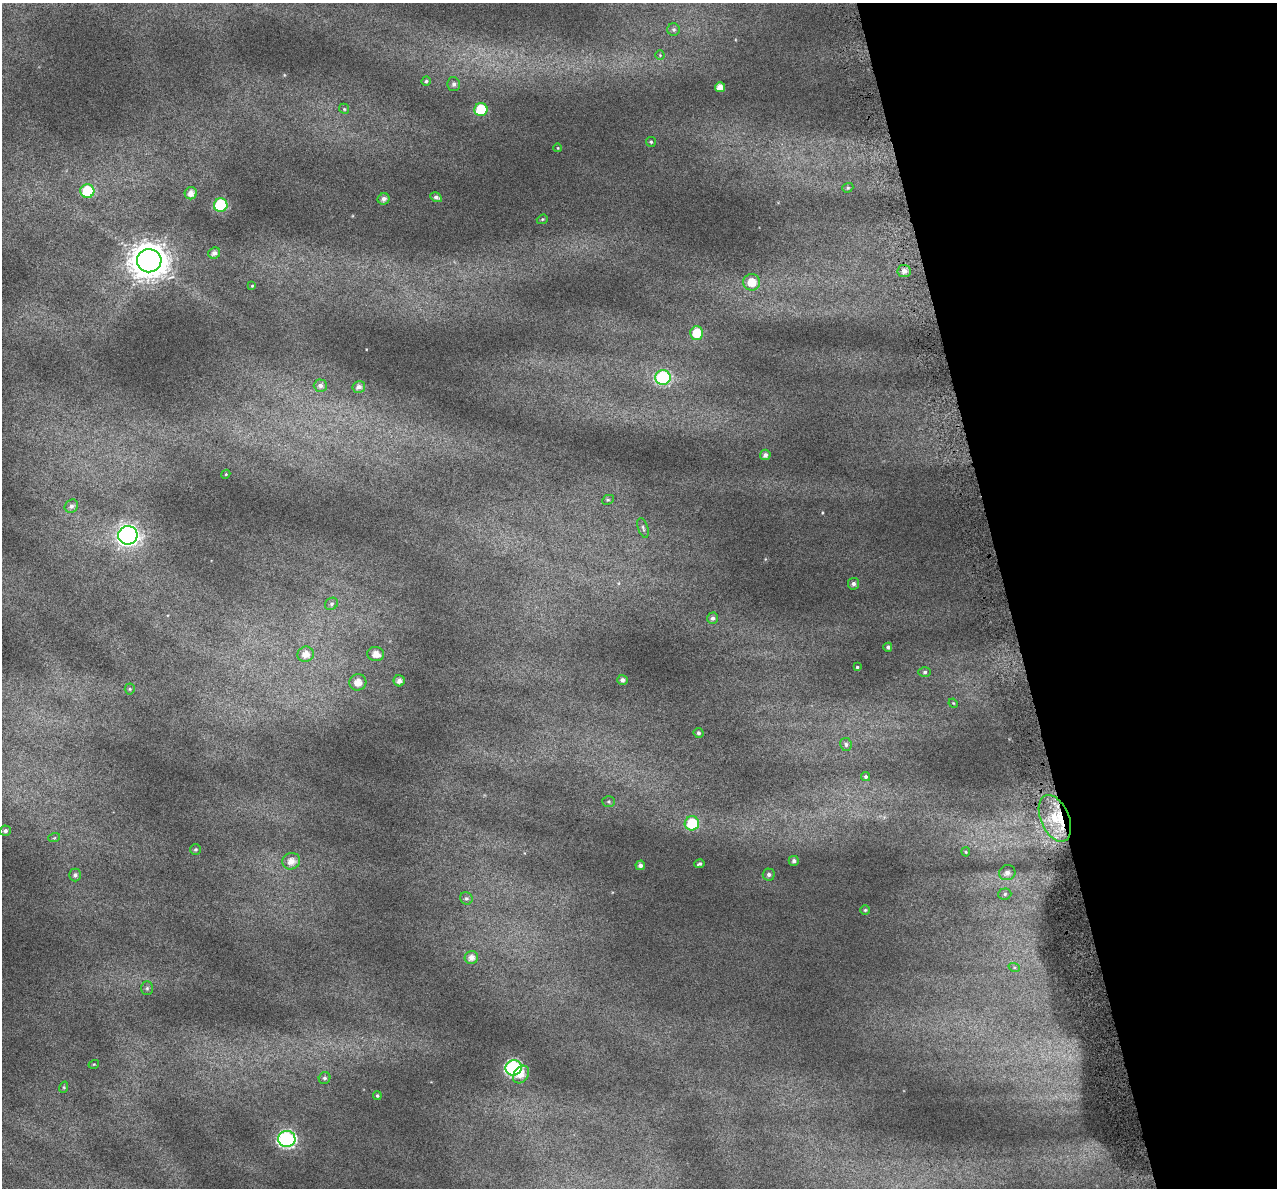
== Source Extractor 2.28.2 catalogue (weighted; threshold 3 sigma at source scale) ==
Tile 12 of 4 x 4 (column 4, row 3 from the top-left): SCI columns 3862-5136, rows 1298-2483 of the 5172 x 4917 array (HDU 1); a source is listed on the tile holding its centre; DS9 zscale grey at full resolution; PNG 1279 x 1190 px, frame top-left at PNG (2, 3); each listed source drawn as its Kron ellipse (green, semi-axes under 4 px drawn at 4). Shown black and unused: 21% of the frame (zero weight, under 4 of 7 exposures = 2% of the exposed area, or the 3 px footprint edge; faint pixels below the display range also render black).
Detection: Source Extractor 2.28.2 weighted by HDU 2 'WHT'; one run over the whole footprint, this tile lists its part. Background 0.0718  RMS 0.046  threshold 0.19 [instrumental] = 3 sigma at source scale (4.09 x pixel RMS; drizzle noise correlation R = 1.36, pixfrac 0.8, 0.0396/0.0396 arcsec/px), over >= 5 px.
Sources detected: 76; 1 cosmic-ray / hot-pixel residue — neither listed nor drawn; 1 inside a brighter listed object's ellipse — not listed separately; the other 74 listed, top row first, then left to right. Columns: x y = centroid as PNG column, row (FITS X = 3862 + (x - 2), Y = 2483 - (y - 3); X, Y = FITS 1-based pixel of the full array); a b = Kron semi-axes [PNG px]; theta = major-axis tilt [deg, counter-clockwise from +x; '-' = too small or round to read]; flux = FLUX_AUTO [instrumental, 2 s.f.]
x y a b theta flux
674 30 6 6 - 8.9
660 55 4 4 - 4.8
426 81 5 4 - 6.4
454 84 7 6 - 12
720 87 5 5 - 35
344 109 5 4 - 6
481 109 6 6 - 190
651 142 5 5 - 6.3
558 148 4 3 - 2.9
848 188 6 4 20 5.9
87 191 7 7 - 180
191 193 6 6 - 30
436 197 6 4 -30 13
384 199 6 5 - 17
221 205 7 6 - 360
542 219 6 4 21 5.4
214 253 6 5 - 18
149 261 12 11 - 8500
904 271 6 6 - 21
752 282 8 8 - 66
252 286 4 4 - 3.3
697 333 7 6 - 120
663 377 8 7 - 420
320 386 6 6 - 17
359 387 6 6 - 17
765 455 5 5 - 16
226 474 5 3 - 3.8
608 500 6 4 26 5.9
71 506 7 6 - 13
643 528 10 5 -71 10
128 535 9 9 - 1900
853 584 6 5 - 13
331 604 7 5 33 9.7
712 618 6 5 - 12
888 647 4 4 - 9.2
306 654 8 7 - 37
376 654 8 7 - 38
857 667 4 4 - 4.6
925 672 6 5 - 8.4
622 680 5 5 - 12
399 681 5 5 - 20
358 682 8 8 - 46
130 689 5 5 - 6.2
953 703 5 3 - 3.8
698 733 5 5 - 9.3
846 744 6 5 - 10
866 777 5 4 - 7.7
609 802 6 5 - 7
1055 818 25 14 -67 180
692 823 7 7 - 180
5 831 5 5 - 11
54 838 6 3 18 5
195 849 5 5 - 6.6
966 852 4 4 - 4.5
291 861 9 8 - 38
794 861 5 5 - 13
699 864 5 4 - 8.1
640 865 5 4 - 15
1007 873 8 7 - 26
769 874 6 6 - 12
75 875 6 6 - 12
1005 894 6 5 - 8.9
466 898 6 6 - 9.6
865 910 5 5 - 5.4
471 957 7 6 - 27
1014 967 6 4 -19 5.9
147 988 7 5 88 8.1
94 1064 5 3 - 3.5
514 1068 8 7 - 780
521 1074 10 7 52 37
324 1078 6 6 - 9.9
64 1087 6 4 72 5.1
377 1096 4 4 - 5.4
287 1139 8 8 - 950